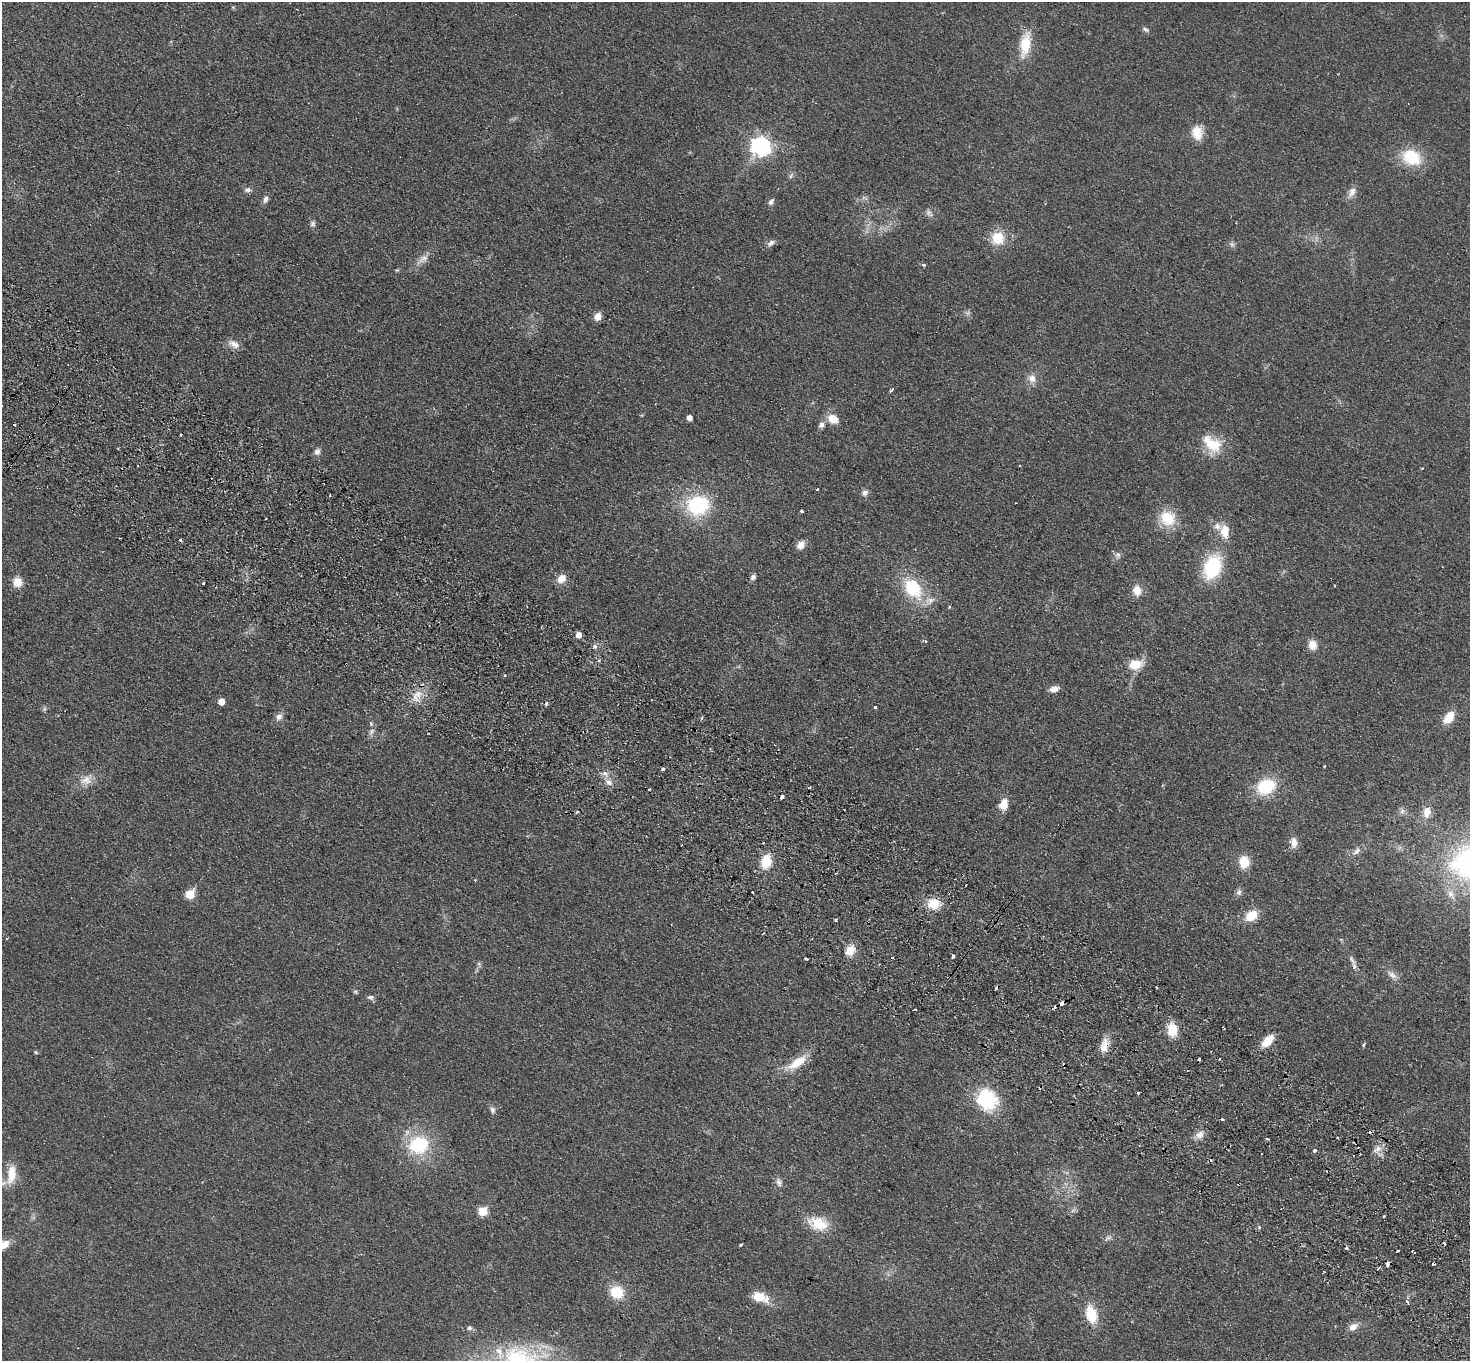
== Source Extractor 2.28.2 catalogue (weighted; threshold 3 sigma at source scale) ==
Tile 6 of 4 x 4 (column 2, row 2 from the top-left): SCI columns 1504-2971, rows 2921-4279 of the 5942 x 5980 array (HDU 1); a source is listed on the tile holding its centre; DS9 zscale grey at full resolution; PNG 1472 x 1363 px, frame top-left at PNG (2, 2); no overlay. Shown black and unused: <1% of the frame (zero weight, under 2 of 3 exposures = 3% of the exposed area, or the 3 px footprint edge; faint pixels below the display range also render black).
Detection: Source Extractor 2.28.2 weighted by HDU 2 'WHT'; one run over the whole footprint, this tile lists its part. Background 0.0876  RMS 0.0099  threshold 0.0445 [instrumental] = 3 sigma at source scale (4.5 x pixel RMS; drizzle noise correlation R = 1.50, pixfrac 1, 0.05/0.05 arcsec/px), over >= 5 px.
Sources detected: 154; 2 too faint to see at this stretch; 20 cosmic-ray / hot-pixel residue — not listed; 6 inside a brighter listed object's ellipse — not listed separately; the other 126 listed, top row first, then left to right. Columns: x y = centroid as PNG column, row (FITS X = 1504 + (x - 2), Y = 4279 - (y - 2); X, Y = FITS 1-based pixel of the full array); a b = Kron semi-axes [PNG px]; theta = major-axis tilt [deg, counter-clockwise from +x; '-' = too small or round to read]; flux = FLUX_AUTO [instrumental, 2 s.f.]
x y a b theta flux
1145 29 9 5 -26 2.4
1025 44 28 11 80 28
1197 133 18 13 -89 14
761 146 8 8 - 330
1411 157 19 15 -27 40
791 175 9 5 63 2.3
248 190 10 6 9 3
1352 192 16 9 61 6.5
265 199 10 6 70 3.4
771 202 9 6 55 3.3
929 213 11 7 -47 3.8
313 223 8 6 65 2.5
998 238 14 14 - 23
771 243 11 7 36 3.8
1232 244 6 6 - 2.4
423 259 20 8 38 8.1
923 265 6 4 -23 1.7
598 316 7 6 - 9.1
234 344 16 8 -26 6.9
1032 378 12 11 - 7.7
892 390 5 3 - 2.5
689 418 5 5 - 5
833 419 11 9 -33 15
14 425 3 2 - 0.9
821 425 8 7 - 4.1
181 434 3 3 - 1.6
1212 445 23 19 -38 27
317 452 9 8 - 3.9
1422 468 4 3 - 0.97
817 490 3 2 - 2.2
865 493 9 7 41 3.8
330 495 3 2 - 1.6
697 505 24 20 15 70
802 511 3 3 - 2.1
1168 518 16 13 -34 32
1225 531 15 10 -85 15
801 545 10 7 52 8.1
1118 555 8 7 - 3.3
1212 567 23 16 65 62
753 577 7 6 - 2.9
561 578 10 8 41 11
17 582 11 11 - 10
203 583 3 3 - 3
1335 586 3 3 - 0.99
913 588 26 18 -52 50
1137 590 12 10 -89 11
949 607 4 4 - 1.3
578 635 5 5 - 7
925 641 5 3 - 1.1
1312 645 12 10 -81 9.5
595 646 3 3 - 16
1135 664 18 11 11 17
504 676 3 3 - 3.9
1054 689 11 7 12 6.4
417 696 20 11 58 14
221 702 5 5 - 10
546 703 4 3 - 2.8
875 707 3 3 - 4.6
44 709 6 5 - 1.7
279 717 10 8 37 4.6
1449 717 13 8 52 18
702 718 3 3 - 2.7
371 724 8 4 -64 1.9
371 731 9 6 64 3.1
1324 766 3 2 - 0.98
663 770 4 3 - 9
86 780 19 12 38 12
609 782 11 8 -35 5.8
1266 786 18 13 23 48
782 797 4 3 - 8.5
1003 804 12 10 59 11
1402 811 8 7 - 3.2
1427 812 17 11 79 9.8
1294 842 13 8 -84 7.3
1356 851 15 7 47 5.4
766 862 12 9 75 25
1244 862 13 11 -80 18
1469 863 42 39 2 190
475 880 4 4 - 0.75
1239 892 10 7 62 3.2
190 894 6 5 - 36
934 903 14 12 0 19
1251 915 13 10 35 18
836 920 3 3 - 1.9
850 950 14 10 51 12
953 956 3 3 - 16
892 958 3 2 - 1.1
806 959 4 3 - 2.9
1352 960 15 5 -61 4.6
1392 975 15 7 -34 6
1156 988 3 2 - 1.2
355 992 6 5 - 1.5
370 997 9 6 -5 2.8
1061 1003 4 3 - 6.6
1172 1029 13 9 -90 21
1268 1041 13 8 46 19
1105 1044 15 11 88 10
1364 1045 4 3 - 1.7
36 1052 5 4 - 1.2
1199 1059 3 3 - 17
797 1063 27 10 32 22
1139 1093 3 2 - 1.6
987 1099 24 20 -54 61
492 1110 9 6 -70 3.2
1199 1135 12 10 27 6.8
418 1145 21 17 17 62
1377 1149 13 6 45 6
1314 1151 3 3 - 6.2
11 1174 25 10 83 17
779 1182 11 6 -71 3.9
482 1211 6 6 - 35
1384 1216 3 2 - 1.4
818 1224 23 14 -17 26
1108 1238 12 5 36 3
4 1245 16 9 40 9.1
740 1245 3 2 - 1.4
1398 1250 3 2 - 1.1
1434 1263 4 3 - 7.5
1387 1264 5 3 - 12
1378 1269 4 3 - 1.2
616 1292 14 13 - 26
760 1297 21 11 -17 18
1091 1314 19 12 -74 26
1353 1327 13 8 33 6.6
469 1328 7 6 - 2.6
518 1357 53 28 -1 90
Overlapping masked pixels (flux is a lower limit): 4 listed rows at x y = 1061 1003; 1105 1044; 1434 1263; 1387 1264
Isophote crosses this tile's border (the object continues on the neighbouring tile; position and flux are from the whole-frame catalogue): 3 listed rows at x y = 1469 863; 4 1245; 518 1357